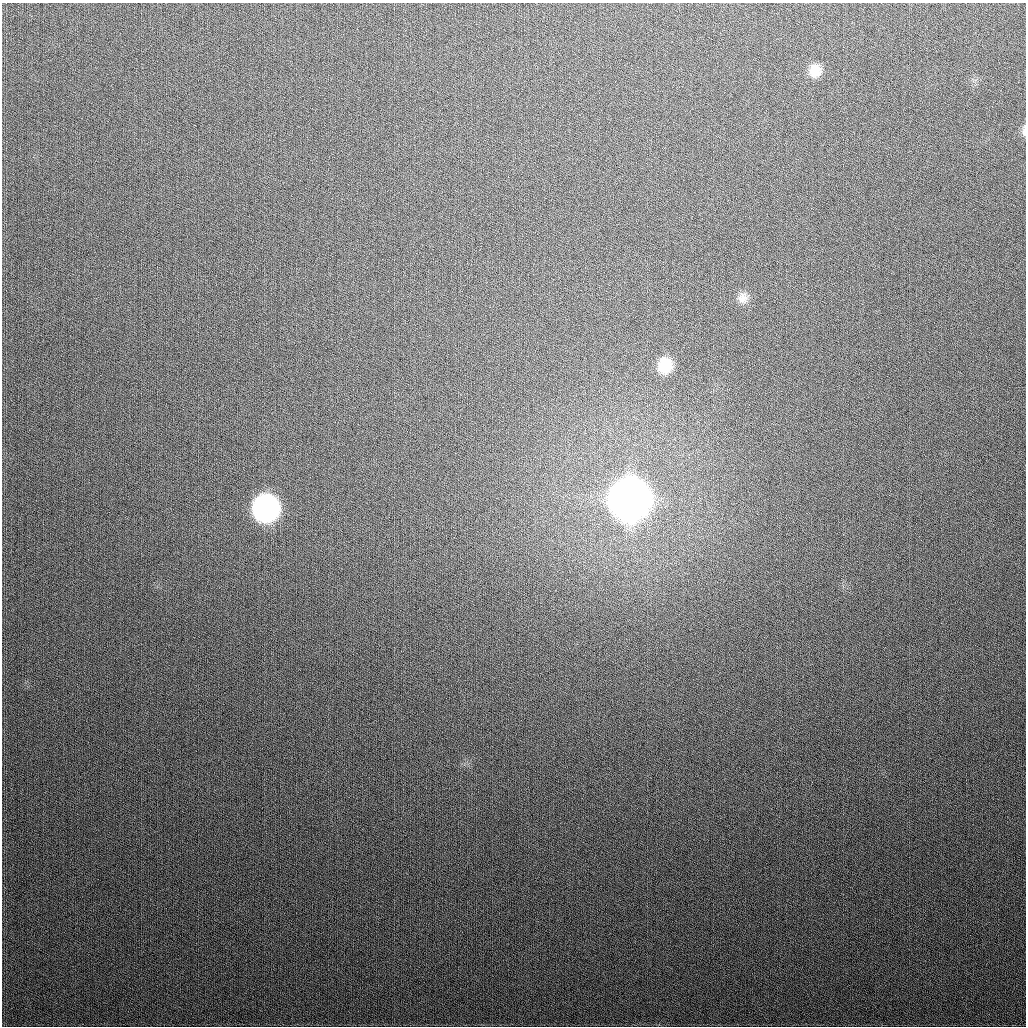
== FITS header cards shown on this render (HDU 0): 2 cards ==
NAXIS1  =                 1024
NAXIS2  =                 1024

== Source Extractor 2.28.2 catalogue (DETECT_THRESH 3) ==
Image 1024 x 1024 px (HDU 0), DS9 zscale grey, 1 PNG px = 1 image px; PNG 1028 x 1028 px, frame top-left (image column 1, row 1024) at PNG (2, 3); no overlay
Background 306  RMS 12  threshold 36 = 3 sigma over >= 5 px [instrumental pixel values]
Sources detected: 6; all 6 listed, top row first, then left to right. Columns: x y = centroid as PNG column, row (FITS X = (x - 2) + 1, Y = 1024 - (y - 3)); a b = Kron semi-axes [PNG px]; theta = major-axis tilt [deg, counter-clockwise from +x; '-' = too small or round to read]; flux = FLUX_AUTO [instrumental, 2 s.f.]
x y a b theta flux
815 70 15 14 - 1.2e+04
1024 131 15 4 88 2.9e+03
743 298 13 12 - 6.6e+03
665 365 16 14 77 2.3e+04
630 499 18 17 - 3.3e+06
266 508 16 16 - 3.7e+05
At the frame edge (FLAGS 8, measured only in part): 1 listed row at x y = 1024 131